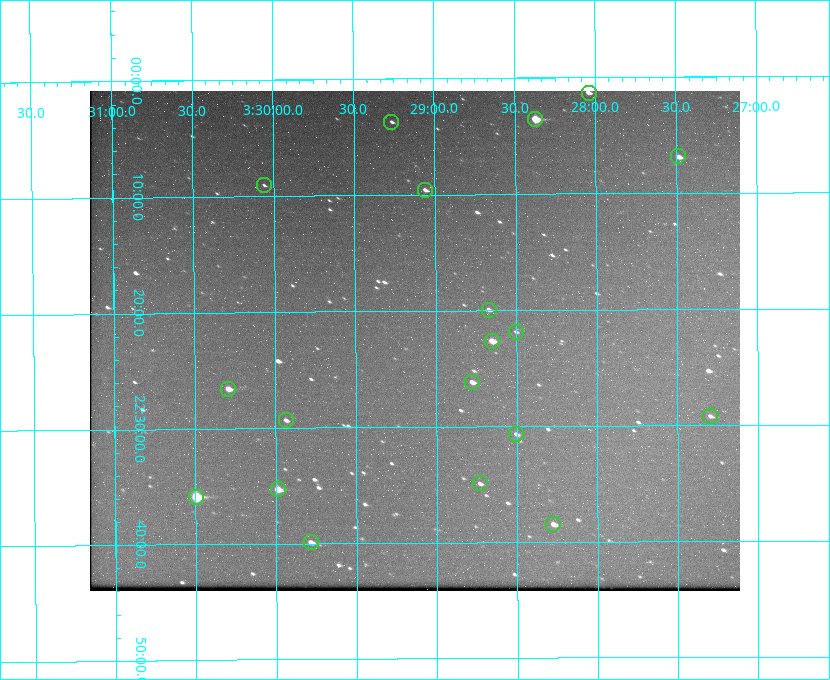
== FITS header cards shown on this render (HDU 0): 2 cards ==
NAXIS1  =                  650 / Width of table row in bytes
NAXIS2  =                  500 / Number of rows in table

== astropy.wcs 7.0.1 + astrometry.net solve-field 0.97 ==
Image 650 x 500 px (HDU 0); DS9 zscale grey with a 90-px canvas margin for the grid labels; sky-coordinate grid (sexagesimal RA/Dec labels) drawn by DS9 from the SOLVED WCS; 19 Tycho-2 reference stars matched to detected sources circled (green)
Header WCS: none
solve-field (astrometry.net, Tycho-2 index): SOLVED blind (the file carries no WCS)
Solved WCS: RA---TAN-SIP/DEC--TAN-SIP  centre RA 03:29:08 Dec +22:23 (52.28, +22.38 deg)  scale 5.17 arcsec/px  FOV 56.0' x 43.1'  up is -180 deg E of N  parity flipped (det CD > 0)
(file carries no celestial WCS; the grid is the blind solution)
Tycho-2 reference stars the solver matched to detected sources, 19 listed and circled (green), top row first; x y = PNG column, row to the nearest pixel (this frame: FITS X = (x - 90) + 1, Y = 500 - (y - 91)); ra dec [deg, ICRS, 3 dp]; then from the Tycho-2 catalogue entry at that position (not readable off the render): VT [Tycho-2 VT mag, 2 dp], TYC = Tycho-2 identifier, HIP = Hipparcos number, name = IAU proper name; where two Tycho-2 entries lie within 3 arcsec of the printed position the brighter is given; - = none
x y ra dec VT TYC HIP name
589 93 52.010 +22.023 11.65 1246-553-1 16144 -
535 119 52.094 +22.059 8.73 1246-565-1 16174 -
391 122 52.316 +22.062 11.63 1246-490-1 - -
678 156 51.872 +22.114 10.68 1245-1095-1 - -
264 185 52.515 +22.151 11.55 1246-639-1 - -
425 190 52.265 +22.160 11.20 1246-515-1 - -
489 310 52.168 +22.332 11.56 1246-558-1 - -
516 332 52.126 +22.364 12.17 1246-628-1 - -
492 341 52.163 +22.377 10.31 1246-508-1 - -
472 382 52.194 +22.436 11.10 1246-758-1 - -
228 389 52.573 +22.443 9.90 1246-338-1 - -
710 416 51.824 +22.487 11.65 1245-1005-1 - -
286 420 52.484 +22.489 11.63 1246-473-1 - -
516 434 52.126 +22.511 11.81 1797-918-1 - -
480 483 52.183 +22.582 11.55 1797-1044-1 - -
278 489 52.497 +22.588 9.77 1798-224-1 - -
196 497 52.624 +22.598 10.47 1798-308-1 - -
553 524 52.069 +22.641 10.36 1797-946-1 - -
311 542 52.446 +22.665 11.05 1798-126-1 - -